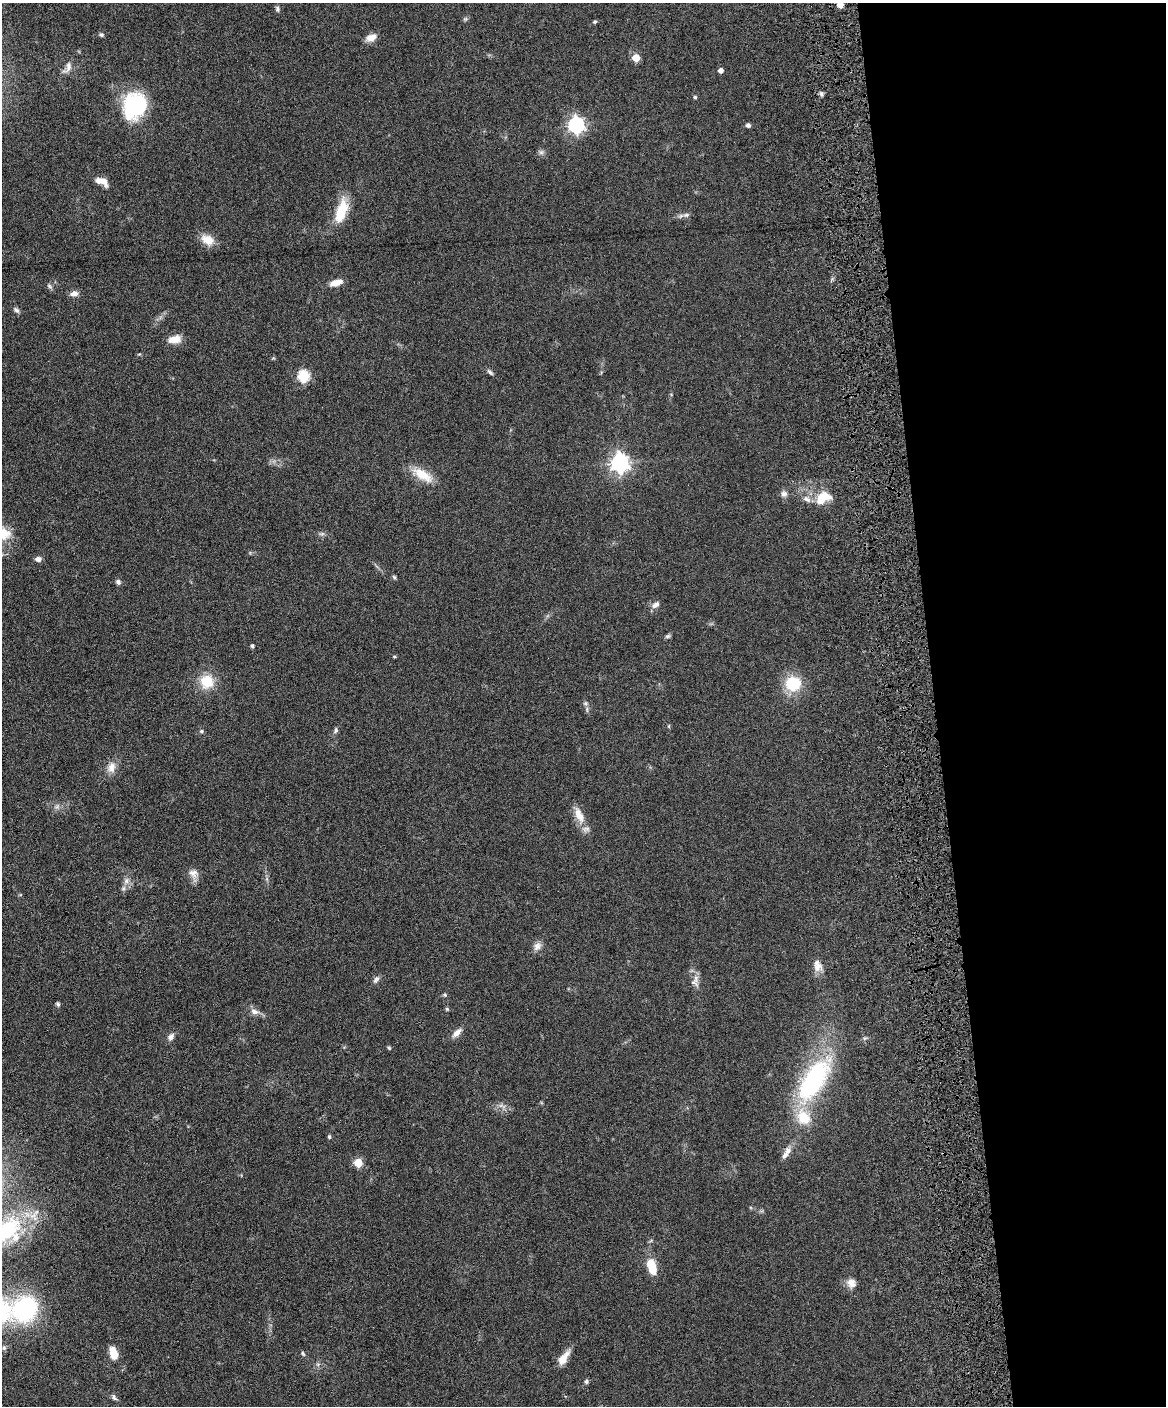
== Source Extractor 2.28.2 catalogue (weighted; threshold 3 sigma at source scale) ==
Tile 8 of 4 x 3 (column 4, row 2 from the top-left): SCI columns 3551-4714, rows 1648-3051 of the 4773 x 4594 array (HDU 1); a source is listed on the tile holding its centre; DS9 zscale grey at full resolution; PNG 1168 x 1408 px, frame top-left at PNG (2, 3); no overlay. Shown black and unused: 20% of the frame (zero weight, under 4 of 8 exposures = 3% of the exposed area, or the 3 px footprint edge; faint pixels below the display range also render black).
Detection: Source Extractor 2.28.2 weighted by HDU 2 'WHT'; one run over the whole footprint, this tile lists its part. Background 0.0807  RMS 0.0046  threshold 0.0188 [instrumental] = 3 sigma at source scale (4.09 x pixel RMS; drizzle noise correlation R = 1.36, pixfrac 0.8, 0.05/0.05 arcsec/px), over >= 5 px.
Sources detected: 78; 4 inside a brighter listed object's ellipse — not listed separately; the other 74 listed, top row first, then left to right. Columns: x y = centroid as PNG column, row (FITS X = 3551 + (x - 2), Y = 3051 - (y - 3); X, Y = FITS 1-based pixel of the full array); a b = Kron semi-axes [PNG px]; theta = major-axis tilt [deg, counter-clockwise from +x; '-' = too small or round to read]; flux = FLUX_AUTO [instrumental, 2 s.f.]
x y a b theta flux
840 5 5 5 - 4
277 9 7 6 - 0.93
595 22 5 4 - 0.6
101 35 6 5 - 0.73
371 37 14 8 20 3.3
636 58 5 5 - 8.3
68 67 18 8 66 2.9
721 70 4 4 - 2.2
821 94 6 4 -89 0.85
695 97 4 4 - 0.58
134 106 25 20 65 40
576 125 7 6 - 120
748 125 5 5 - 1.1
541 152 7 6 - 1
103 181 13 7 -55 3
341 211 27 11 73 13
686 215 8 5 19 1.1
207 240 18 12 -27 5.1
336 283 15 6 16 4
49 286 8 5 -37 0.87
74 294 11 7 9 2
16 310 9 5 -45 1.1
175 339 16 9 13 4.4
490 372 10 4 -41 0.98
304 376 6 5 - 38
620 463 7 7 - 190
423 475 30 12 -32 8.4
784 494 9 8 - 1.6
823 498 21 13 30 8.4
3 534 23 14 8 9
38 559 6 5 - 1.9
394 577 7 4 -45 0.61
118 582 7 6 - 1.1
656 605 12 7 38 1.9
667 636 8 5 26 0.78
252 646 4 4 - 0.83
394 657 5 3 - 0.43
207 682 19 18 - 9.4
793 684 14 13 - 17
585 703 6 5 - 0.79
669 726 5 3 - 0.4
336 730 10 5 76 0.98
201 731 6 5 - 0.67
111 768 15 10 77 3.6
57 807 7 4 1 0.98
579 815 25 10 -65 5.8
193 873 14 11 -41 3
126 881 9 7 76 1.9
537 946 12 9 58 2.3
817 966 16 10 -81 3.6
376 979 11 6 49 1.3
693 982 17 7 -36 2.1
445 995 5 4 - 0.54
58 1004 6 5 - 0.73
447 1009 5 5 - 0.55
254 1012 12 7 -12 2.3
457 1033 14 7 43 2.8
171 1037 10 7 54 1.8
389 1048 5 4 - 0.51
813 1080 60 26 58 57
329 1137 6 4 79 0.63
788 1151 12 9 33 2.5
358 1163 5 5 - 15
7 1231 54 33 38 42
652 1267 17 8 -74 9.8
851 1283 12 11 - 3.1
25 1309 21 18 50 54
4 1348 7 5 89 0.96
113 1353 14 8 -76 5.8
303 1353 7 4 -63 0.61
563 1358 20 8 55 4.5
318 1364 6 4 19 0.72
586 1382 6 5 - 0.9
114 1397 10 5 -56 1.1
Isophote crosses this tile's border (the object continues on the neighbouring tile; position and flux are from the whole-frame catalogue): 3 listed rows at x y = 840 5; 3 534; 7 1231